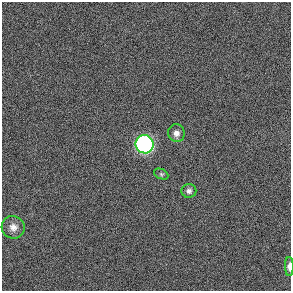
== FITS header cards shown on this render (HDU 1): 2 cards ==
NAXIS1  =                  289 / length of data axis 1
NAXIS2  =                  289 / length of data axis 2

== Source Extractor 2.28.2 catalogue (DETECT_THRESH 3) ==
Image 289 x 289 px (HDU 1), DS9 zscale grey, 1 PNG px = 1 image px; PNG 293 x 293 px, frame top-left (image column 1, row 289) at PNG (2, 2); each listed source drawn as its Kron ellipse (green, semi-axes under 4 px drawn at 4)
Background 0.316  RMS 54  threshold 161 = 3 sigma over >= 5 px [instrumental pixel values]
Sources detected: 6; all 6 listed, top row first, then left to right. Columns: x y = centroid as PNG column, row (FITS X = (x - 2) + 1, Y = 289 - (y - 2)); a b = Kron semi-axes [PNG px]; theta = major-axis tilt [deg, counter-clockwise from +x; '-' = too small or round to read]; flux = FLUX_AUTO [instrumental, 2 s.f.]
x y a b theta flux
176 133 9 8 - 1.8e+04
145 144 9 9 - 1.3e+06
161 174 7 5 -25 6.1e+03
189 191 7 7 - 1.2e+04
13 227 11 11 - 2.5e+04
289 266 9 4 -90 1.8e+04
At the frame edge (FLAGS 8, measured only in part): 1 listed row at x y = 289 266